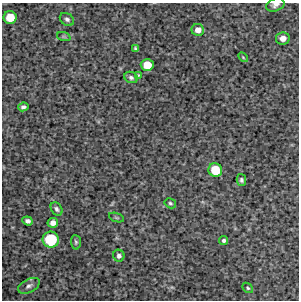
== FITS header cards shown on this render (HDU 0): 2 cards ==
NAXIS1  =                  297 /Length X axis
NAXIS2  =                  298 /Length Y axis

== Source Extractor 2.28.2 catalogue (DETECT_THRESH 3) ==
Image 297 x 298 px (HDU 0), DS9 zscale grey, 1 PNG px = 1 image px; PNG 301 x 302 px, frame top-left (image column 1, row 298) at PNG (2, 3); each listed source drawn as its Kron ellipse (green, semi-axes under 4 px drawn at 4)
Background 4510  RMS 200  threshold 607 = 3 sigma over >= 5 px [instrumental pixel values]
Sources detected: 25; all 25 listed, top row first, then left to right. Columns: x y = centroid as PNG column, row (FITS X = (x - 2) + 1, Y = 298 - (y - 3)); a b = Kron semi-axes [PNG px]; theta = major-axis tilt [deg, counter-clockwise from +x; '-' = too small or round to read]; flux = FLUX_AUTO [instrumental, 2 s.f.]
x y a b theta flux
275 5 9 6 23 57000
10 17 6 6 - 240000
67 19 8 6 -34 37000
198 30 6 6 - 91000
64 37 7 4 -19 21000
283 38 7 6 - 91000
136 49 4 3 - 21000
243 57 6 3 -46 14000
147 65 6 6 - 220000
138 75 4 3 - 12000
131 77 7 5 -23 33000
23 107 5 4 - 34000
215 170 7 6 - 320000
241 180 6 4 -76 30000
170 203 6 4 -30 24000
57 209 7 5 -56 34000
116 218 8 3 -19 18000
28 221 5 4 - 41000
53 223 5 5 - 71000
51 240 8 8 - 590000
224 240 4 4 - 28000
76 242 7 5 -86 24000
119 256 6 5 - 39000
29 286 12 6 27 50000
248 288 6 4 -41 18000
At the frame edge (FLAGS 8, measured only in part): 1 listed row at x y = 275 5